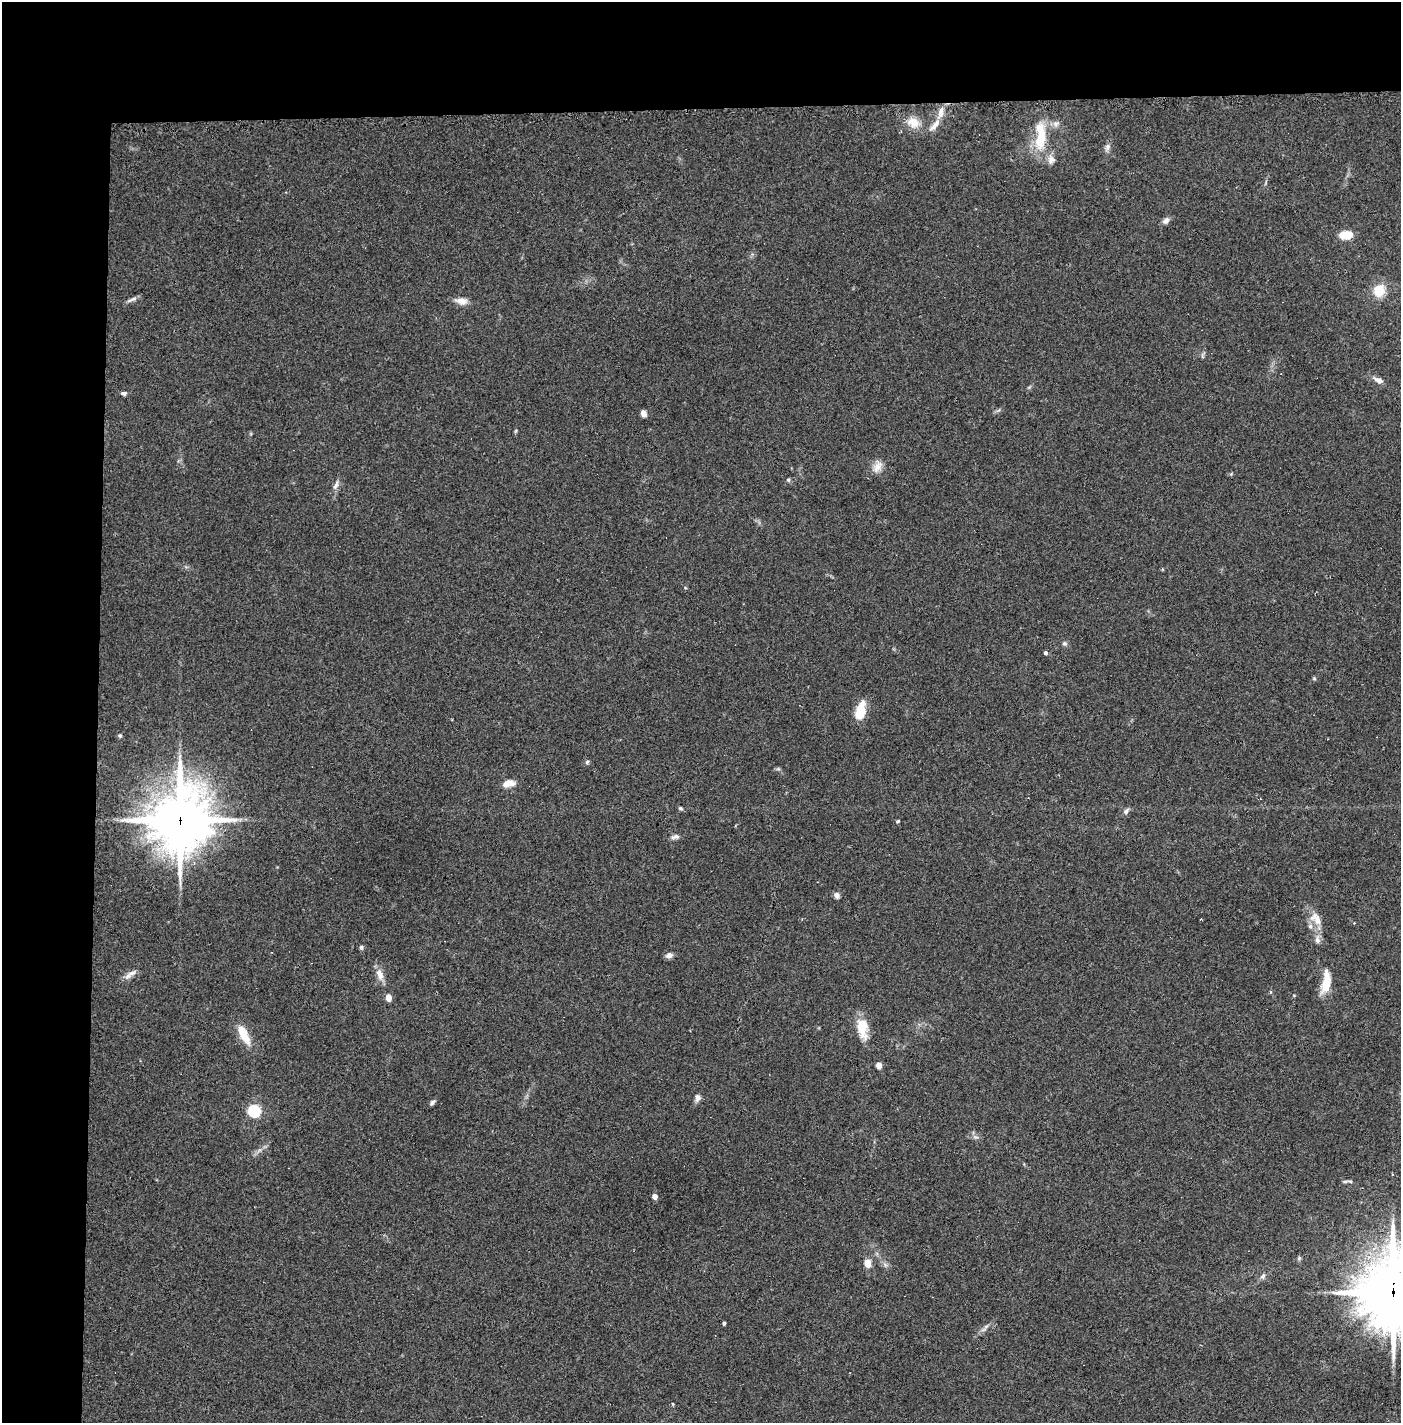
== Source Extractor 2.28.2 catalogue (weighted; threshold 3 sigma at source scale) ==
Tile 1 of 3 x 3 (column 1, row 1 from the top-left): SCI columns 62-1460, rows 2882-4302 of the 4277 x 4302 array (HDU 1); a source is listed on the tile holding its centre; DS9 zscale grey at full resolution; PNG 1403 x 1425 px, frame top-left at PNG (2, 2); no overlay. Shown black and unused: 14% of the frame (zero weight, under 2 of 3 exposures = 1% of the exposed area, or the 3 px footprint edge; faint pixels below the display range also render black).
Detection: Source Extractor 2.28.2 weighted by HDU 2 'WHT'; one run over the whole footprint, this tile lists its part. Background 0.0927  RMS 0.0075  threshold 0.0337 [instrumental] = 3 sigma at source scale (4.5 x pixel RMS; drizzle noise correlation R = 1.50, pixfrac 1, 0.05/0.05 arcsec/px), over >= 5 px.
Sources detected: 57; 1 cosmic-ray / hot-pixel residue — not listed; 3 inside a brighter listed object's ellipse — not listed separately; the other 53 listed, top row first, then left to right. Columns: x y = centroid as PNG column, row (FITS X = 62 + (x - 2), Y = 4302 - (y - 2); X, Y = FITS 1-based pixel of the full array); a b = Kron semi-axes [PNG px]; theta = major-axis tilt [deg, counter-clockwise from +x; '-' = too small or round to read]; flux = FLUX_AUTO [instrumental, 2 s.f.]
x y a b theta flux
913 122 18 13 -29 11
1056 123 10 7 24 3.3
934 125 22 7 49 6.5
1040 136 42 14 88 27
1107 147 10 7 73 2.9
1166 220 10 7 43 3.1
1346 235 11 7 3 16
1379 291 15 14 - 14
132 299 17 4 22 2.5
461 301 15 8 -8 6.1
1378 380 14 6 -27 3.6
124 393 7 5 -1 1.7
643 413 7 5 -70 4
877 466 18 10 61 6.7
788 480 6 5 - 1.1
336 485 14 6 64 3.2
1065 643 7 6 - 1.6
1046 653 4 4 - 1.8
1314 678 5 5 - 0.9
860 711 22 10 78 15
120 736 5 4 - 1.1
587 762 6 5 - 1.2
508 783 13 8 11 7.5
680 808 6 5 - 1.2
1126 811 9 5 47 2.3
180 820 22 20 82 3200
898 821 5 4 - 0.98
675 837 12 6 13 2.6
837 895 7 6 - 3.1
1200 919 3 2 - 0.64
1316 919 21 12 -51 9.9
1317 940 10 7 -76 3.3
361 947 5 5 - 1.7
669 955 8 6 15 3.3
131 973 17 6 27 4.4
380 974 15 8 -70 6.5
1326 983 22 8 81 20
388 997 5 4 - 12
862 1028 26 12 -81 16
244 1035 28 10 -62 14
879 1065 5 4 - 8.8
698 1098 9 7 85 3.2
432 1103 8 5 45 1.7
254 1111 6 5 - 110
1350 1181 7 5 -9 1.5
655 1196 4 4 - 5.4
1299 1258 7 4 46 1.1
868 1263 5 5 - 12
1263 1276 8 7 - 2.3
1393 1292 25 21 79 4900
724 1323 4 3 - 1.5
984 1329 9 4 19 1.6
673 1404 4 4 - 0.78
Overlapping masked pixels (flux is a lower limit): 2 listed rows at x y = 180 820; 1393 1292
Isophote crosses this tile's border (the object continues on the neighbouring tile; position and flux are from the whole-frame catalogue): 1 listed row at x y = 1393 1292